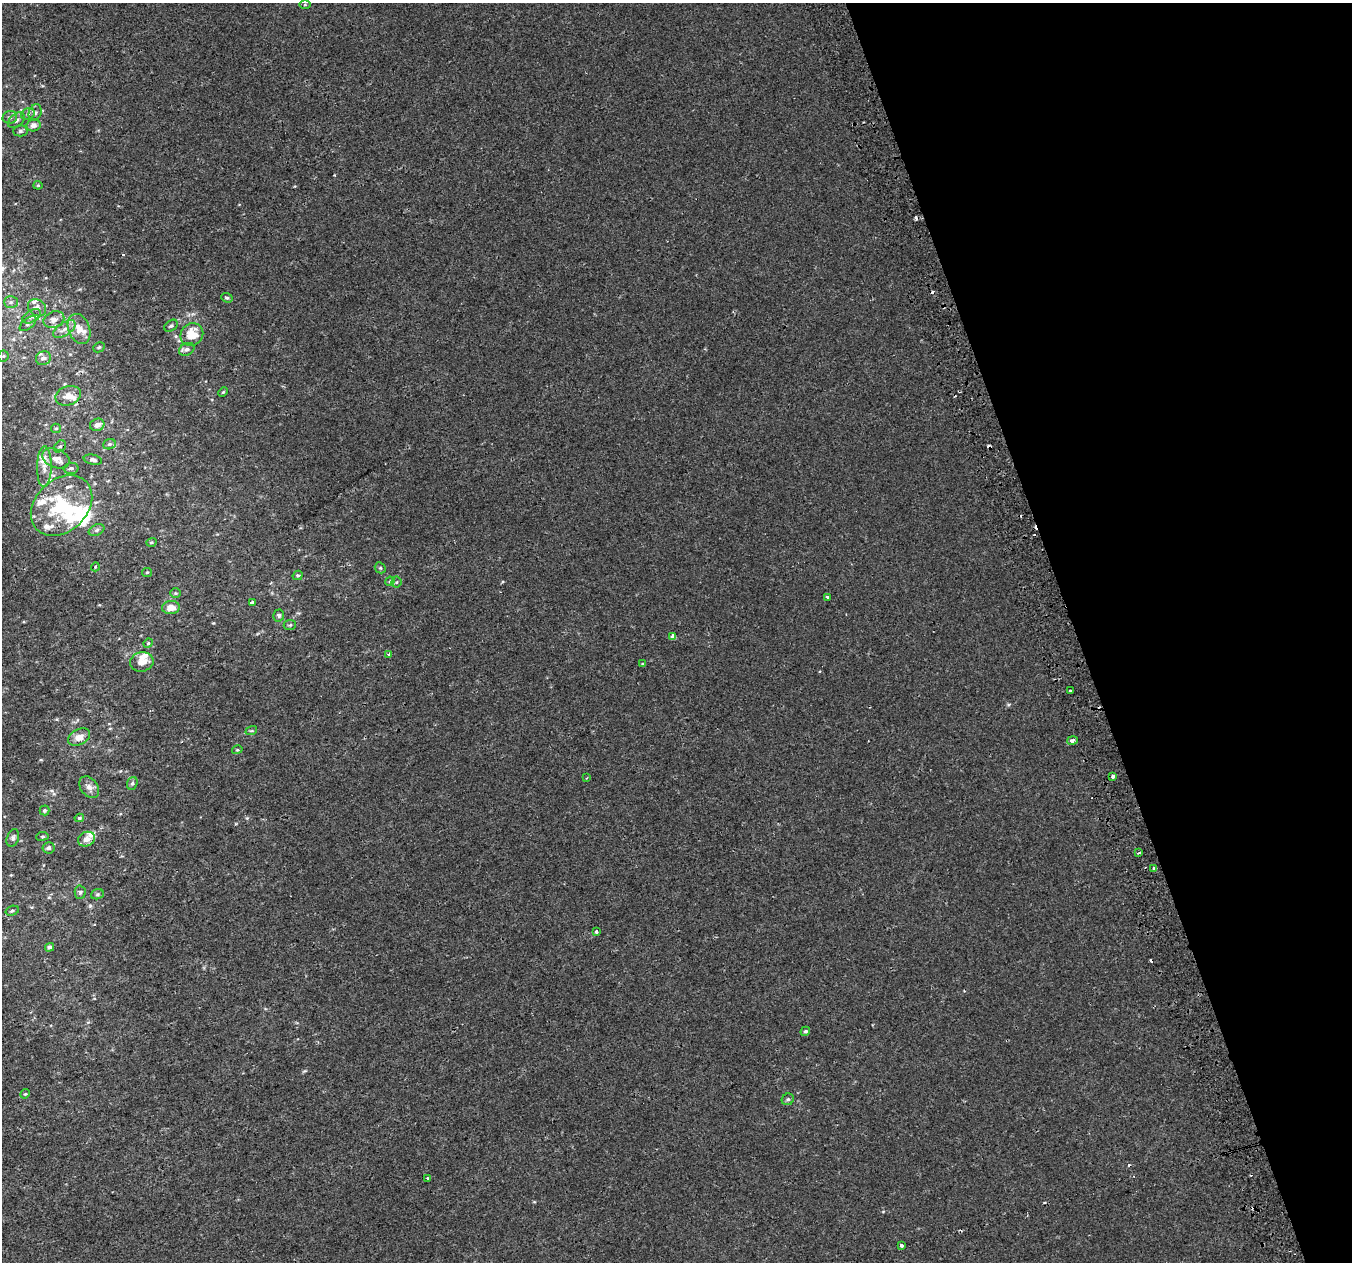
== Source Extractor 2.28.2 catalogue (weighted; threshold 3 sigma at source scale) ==
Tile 12 of 4 x 4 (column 4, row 3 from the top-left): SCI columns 4094-5443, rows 1395-2654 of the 5483 x 5253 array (HDU 1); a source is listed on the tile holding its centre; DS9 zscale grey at full resolution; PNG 1354 x 1264 px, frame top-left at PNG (2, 3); each listed source drawn as its Kron ellipse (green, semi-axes under 4 px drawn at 4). Shown black and unused: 21% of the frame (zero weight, under 2 of 3 exposures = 2% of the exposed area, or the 3 px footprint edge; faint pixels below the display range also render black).
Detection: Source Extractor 2.28.2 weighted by HDU 2 'WHT'; one run over the whole footprint, this tile lists its part. Background -2.75e-04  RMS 0.0028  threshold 0.0127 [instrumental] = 3 sigma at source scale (4.5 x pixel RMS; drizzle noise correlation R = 1.50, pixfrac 1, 0.0396/0.0396 arcsec/px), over >= 5 px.
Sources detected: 104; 2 inside a brighter object's white glare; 10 cosmic-ray / hot-pixel residue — neither listed nor drawn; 13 inside a brighter listed object's ellipse — not listed separately; the other 79 listed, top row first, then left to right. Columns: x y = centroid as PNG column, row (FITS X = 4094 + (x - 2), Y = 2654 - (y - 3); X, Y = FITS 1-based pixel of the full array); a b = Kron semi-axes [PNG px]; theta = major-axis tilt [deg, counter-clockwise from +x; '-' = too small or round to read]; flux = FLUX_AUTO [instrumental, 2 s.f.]
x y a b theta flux
305 4 6 4 1 0.29
35 113 8 6 72 0.92
28 114 7 5 23 0.8
10 117 7 6 - 0.77
16 120 10 6 38 1
33 125 7 6 - 1.6
20 131 7 5 1 0.57
38 185 4 4 - 0.31
227 298 6 4 -20 0.49
11 302 7 6 - 0.67
37 308 10 8 -38 1.4
32 316 10 6 31 1.2
54 320 10 8 22 1.4
28 324 10 5 38 0.75
171 326 7 5 36 0.54
64 329 13 6 33 1.5
79 329 15 10 -68 3.1
192 334 12 10 40 5.5
99 347 6 5 - 0.43
187 349 8 6 31 0.83
3 356 5 5 - 0.46
43 358 7 6 - 1.2
223 392 5 4 - 0.34
68 396 13 9 20 2.3
97 425 7 6 - 1.6
56 428 5 4 - 0.38
109 444 6 5 - 0.5
60 446 7 5 47 0.55
56 458 14 9 -22 2.4
93 460 9 5 -11 0.87
44 467 20 7 89 2.4
71 468 7 5 1 0.73
62 506 34 26 43 16
96 530 8 5 26 0.7
151 542 5 4 - 0.42
95 567 4 3 - 0.32
380 568 6 5 - 0.39
147 572 5 4 - 0.32
298 575 5 4 - 0.46
390 581 5 4 - 0.31
396 582 5 5 - 0.44
175 593 5 4 - 0.37
827 597 3 2 - 0.5
252 603 4 3 - 5.3
171 608 9 6 6 2.7
279 615 6 5 - 0.47
290 625 6 5 - 0.41
673 636 4 4 - 2.6
148 643 5 4 - 0.36
389 654 3 3 - 0.61
142 662 12 9 11 2.9
643 664 4 2 - 0.54
1070 691 3 2 - 0.27
251 731 6 3 17 0.31
79 737 11 7 27 2.5
1072 740 5 3 - 1.1
237 750 5 3 - 0.27
1113 777 4 3 - 2.7
586 778 4 2 - 0.21
132 783 6 5 - 0.55
89 787 12 8 -51 1.6
44 810 5 5 - 0.42
79 818 5 3 - 0.4
42 836 6 3 8 0.3
13 838 9 6 71 0.72
86 839 9 7 24 1.6
49 848 6 5 - 0.54
1138 853 3 2 - 0.55
1154 868 3 3 - 2
80 892 6 5 - 0.51
97 894 6 5 - 0.45
12 911 7 4 17 0.47
596 932 3 3 - 1
50 947 5 4 - 0.94
805 1031 5 4 - 0.58
25 1094 5 4 - 0.32
788 1099 6 5 - 0.6
428 1178 3 3 - 0.41
901 1245 3 3 - 1.2
Overlapping masked pixels (flux is a lower limit): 1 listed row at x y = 673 636